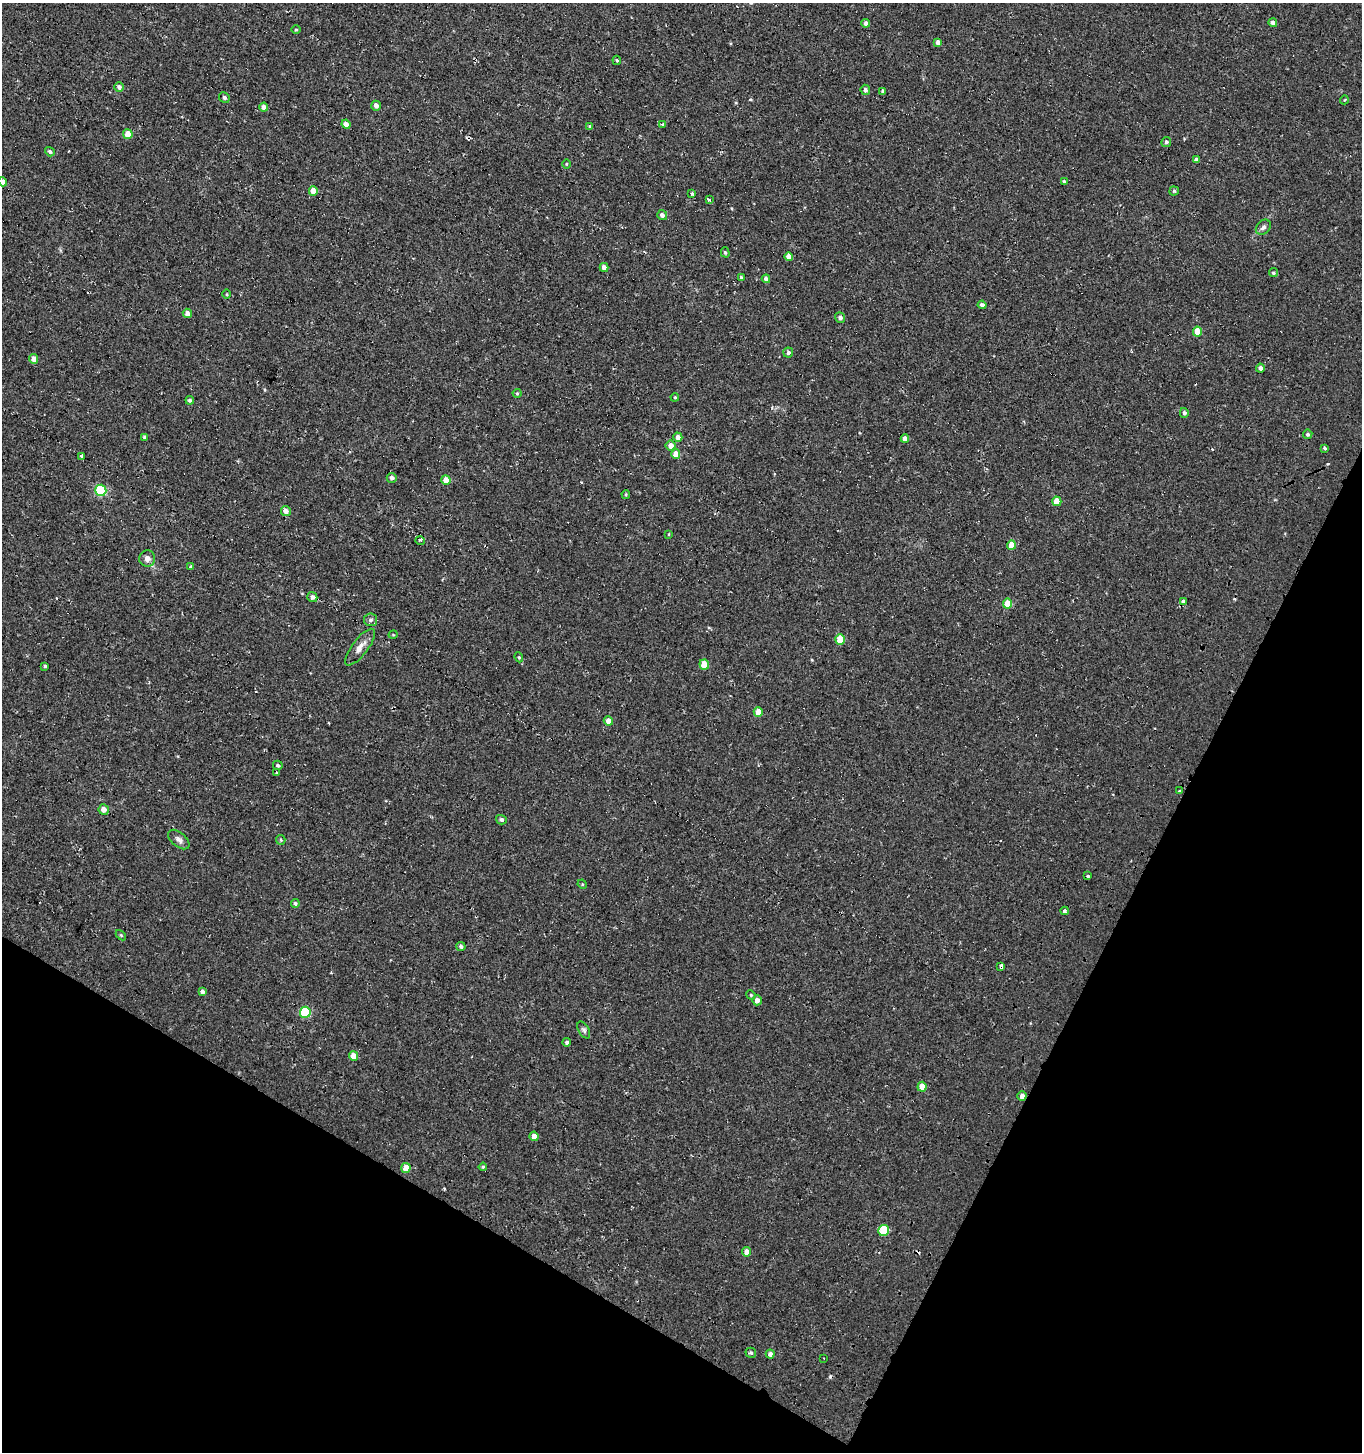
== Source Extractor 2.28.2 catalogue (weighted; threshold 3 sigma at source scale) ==
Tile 15 of 4 x 4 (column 3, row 4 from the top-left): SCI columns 2967-4326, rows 7-1456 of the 5950 x 5842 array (HDU 1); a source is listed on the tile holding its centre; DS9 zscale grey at full resolution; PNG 1364 x 1454 px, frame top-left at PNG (2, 3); each listed source drawn as its Kron ellipse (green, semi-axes under 4 px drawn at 4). Shown black and unused: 25% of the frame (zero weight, under 2 of 3 exposures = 3% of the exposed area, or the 3 px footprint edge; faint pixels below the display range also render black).
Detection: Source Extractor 2.28.2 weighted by HDU 2 'WHT'; one run over the whole footprint, this tile lists its part. Background 0.00441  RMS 0.005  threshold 0.0225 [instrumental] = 3 sigma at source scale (4.5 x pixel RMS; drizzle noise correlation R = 1.50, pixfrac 1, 0.0396/0.0396 arcsec/px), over >= 5 px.
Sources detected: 116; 8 cosmic-ray / hot-pixel residue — neither listed nor drawn; the other 108 listed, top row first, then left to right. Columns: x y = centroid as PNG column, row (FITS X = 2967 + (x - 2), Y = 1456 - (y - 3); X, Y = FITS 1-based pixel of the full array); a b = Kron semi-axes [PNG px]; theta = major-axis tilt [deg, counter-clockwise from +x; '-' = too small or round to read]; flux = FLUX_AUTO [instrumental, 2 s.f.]
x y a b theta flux
866 23 4 4 - 1.5
1273 23 4 4 - 1.8
296 30 4 3 - 0.5
938 42 4 4 - 2.3
617 60 5 3 - 0.55
119 87 5 5 - 1.8
865 90 5 4 - 1.5
883 91 4 3 - 0.94
224 98 5 5 - 1.1
1344 100 4 3 - 0.37
376 106 5 4 - 2.4
264 107 4 4 - 2.2
346 124 5 4 - 2.9
663 125 3 3 - 4.4
590 126 4 4 - 0.68
128 134 5 5 - 6.6
1166 142 5 5 - 0.98
50 152 5 4 - 1.1
1196 160 4 3 - 1.5
566 164 5 3 - 0.4
1064 181 4 3 - 0.79
3 182 5 4 - 2.4
313 191 5 4 - 5.2
1174 191 4 4 - 0.6
692 194 3 3 - 3.2
709 200 4 3 - 6.6
662 215 5 5 - 1.9
1263 227 8 6 47 1.6
725 252 5 4 - 0.66
788 257 4 4 - 3.7
604 267 4 4 - 2.3
1273 273 4 4 - 0.77
741 277 4 3 - 0.75
766 279 4 4 - 2.1
227 294 5 3 - 0.5
982 305 4 4 - 1.5
187 313 5 4 - 2.7
840 317 5 5 - 1.6
1197 332 5 4 - 8.8
788 353 5 5 - 1.2
34 359 5 4 - 3.4
1260 368 4 4 - 1.8
517 393 4 4 - 0.5
675 397 4 4 - 0.49
190 400 4 4 - 1.1
1184 413 5 4 - 1.1
1308 434 5 4 - 0.96
145 437 4 3 - 1.1
678 437 4 4 - 2.4
905 439 4 4 - 2.5
671 446 5 5 - 3.8
1324 448 3 3 - 1.4
676 454 4 4 - 6.1
82 456 3 3 - 7.3
392 478 5 5 - 1.9
446 480 5 4 - 5.2
101 490 5 5 - 37
626 494 4 3 - 0.47
1057 501 5 4 - 8.3
286 511 5 4 - 3.1
669 534 4 2 - 0.4
420 540 5 3 - 0.56
1011 545 5 4 - 6.9
147 559 8 8 - 2.4
191 567 4 3 - 0.78
312 597 5 5 - 1.8
1183 601 4 3 - 2.6
1007 604 5 4 - 11
371 620 6 6 - 1.3
393 635 5 3 - 0.46
840 639 5 5 - 11
360 647 22 8 53 4.3
519 657 5 4 - 0.61
704 664 5 5 - 9.9
45 666 3 3 - 0.7
758 712 5 4 - 6.5
608 721 5 4 - 3.8
278 765 5 4 - 0.91
276 772 3 3 - 2
1180 791 4 3 - 2.9
104 810 5 5 - 3.7
501 820 5 4 - 1.2
179 839 12 7 -40 2.3
281 840 5 4 - 0.59
1088 876 3 3 - 1.8
582 884 5 4 - 0.51
295 904 4 4 - 0.94
1064 911 4 3 - 1.9
121 935 6 4 -45 0.56
461 946 5 4 - 1.2
1001 966 4 3 - 150
202 992 4 4 - 1.6
751 995 5 4 - 0.56
757 1000 5 5 - 2.9
305 1012 5 5 - 29
584 1030 9 5 -61 1.2
567 1042 4 4 - 0.95
353 1056 5 4 - 4.4
922 1087 5 4 - 6.1
1022 1096 4 4 - 2.3
534 1136 5 4 - 3.5
483 1167 4 3 - 0.6
406 1168 5 4 - 6.1
884 1230 5 5 - 19
747 1252 5 4 - 3.5
751 1353 5 5 - 0.93
770 1354 4 4 - 1.9
824 1358 3 2 - 0.58
Overlapping masked pixels (flux is a lower limit): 4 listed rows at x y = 1183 601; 1180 791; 1001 966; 1022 1096
Isophote crosses this tile's border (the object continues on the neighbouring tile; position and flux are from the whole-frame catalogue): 1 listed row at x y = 3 182